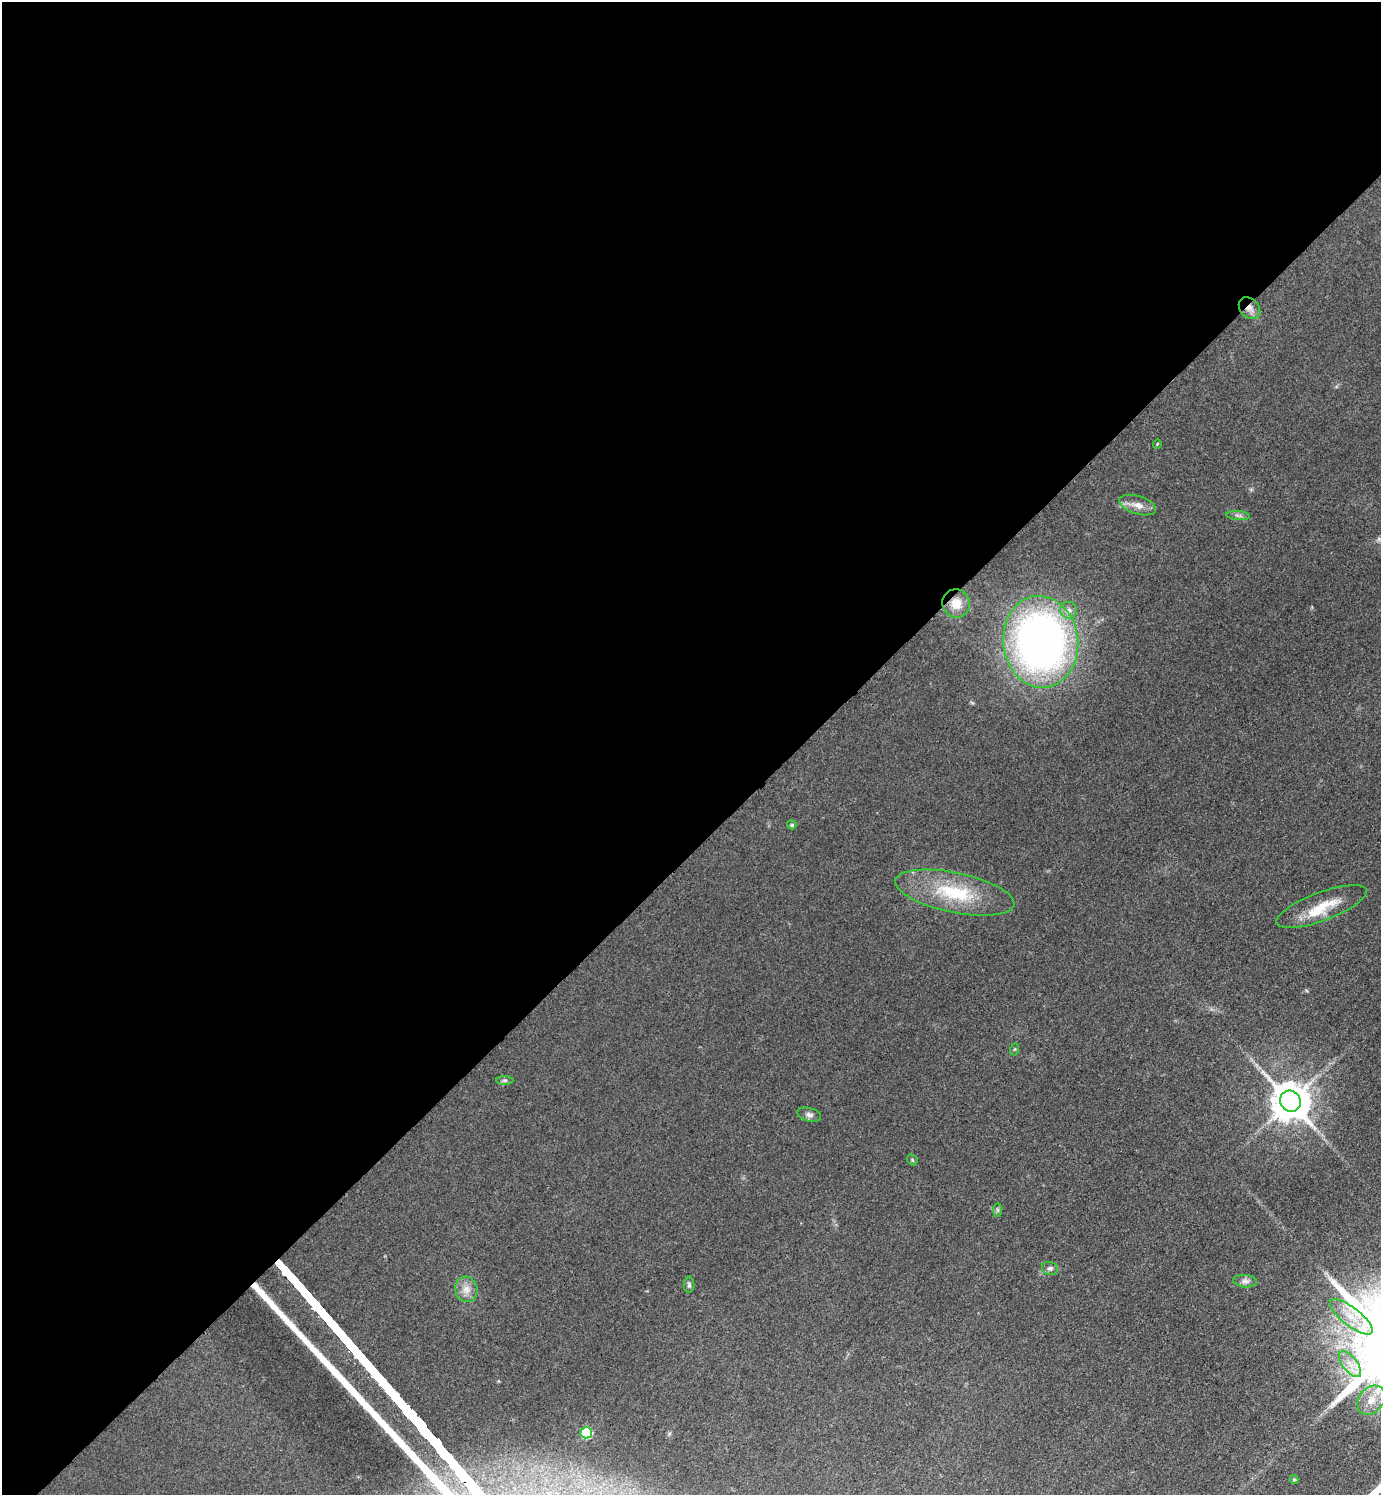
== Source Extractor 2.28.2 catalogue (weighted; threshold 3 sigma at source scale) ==
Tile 2 of 4 x 4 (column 2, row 1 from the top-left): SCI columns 1551-2929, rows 4494-5986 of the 6001 x 6002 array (HDU 1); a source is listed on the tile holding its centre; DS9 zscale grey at full resolution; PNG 1383 x 1497 px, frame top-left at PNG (2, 2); each listed source drawn as its Kron ellipse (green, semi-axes under 4 px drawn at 4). Shown black and unused: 57% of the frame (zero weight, under 3 of 4 exposures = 2% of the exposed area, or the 3 px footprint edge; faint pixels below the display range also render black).
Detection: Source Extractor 2.28.2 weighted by HDU 2 'WHT'; one run over the whole footprint, this tile lists its part. Background 0.0578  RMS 0.0057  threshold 0.0257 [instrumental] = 3 sigma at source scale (4.5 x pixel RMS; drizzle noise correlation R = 1.50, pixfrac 1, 0.05/0.05 arcsec/px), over >= 5 px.
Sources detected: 26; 1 inside a brighter listed object's ellipse — not listed separately; the other 25 listed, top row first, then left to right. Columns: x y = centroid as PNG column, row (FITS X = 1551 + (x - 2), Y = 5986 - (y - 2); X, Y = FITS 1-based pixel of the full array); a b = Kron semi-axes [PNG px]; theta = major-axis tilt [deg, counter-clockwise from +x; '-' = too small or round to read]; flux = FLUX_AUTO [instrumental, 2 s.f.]
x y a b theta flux
1249 308 12 9 -47 4.3
1157 444 5 3 - 0.41
1138 505 19 9 -17 5.4
1238 515 12 4 -5 1.8
956 603 14 14 - 7.9
1069 610 8 8 - 3.2
1041 642 46 37 -84 340
792 825 4 4 - 1.1
955 893 61 20 -12 39
1322 906 48 14 20 18
1015 1049 6 4 71 0.7
505 1080 8 4 0 1.2
1290 1101 11 10 - 1700
809 1115 12 6 -16 2.2
912 1160 6 4 -49 0.78
997 1210 7 4 90 1
1050 1268 8 6 -11 1.7
1245 1281 12 6 -4 2.4
689 1285 8 5 -90 1.3
466 1289 13 11 -77 5.3
1351 1317 26 9 -38 11
1350 1364 15 7 -52 5.8
1371 1400 16 12 51 8.5
586 1433 5 5 - 42
1294 1480 4 4 - 0.77
Overlapping masked pixels (flux is a lower limit): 1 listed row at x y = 1249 308
Isophote crosses this tile's border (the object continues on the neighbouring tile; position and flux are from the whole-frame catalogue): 1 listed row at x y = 1371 1400